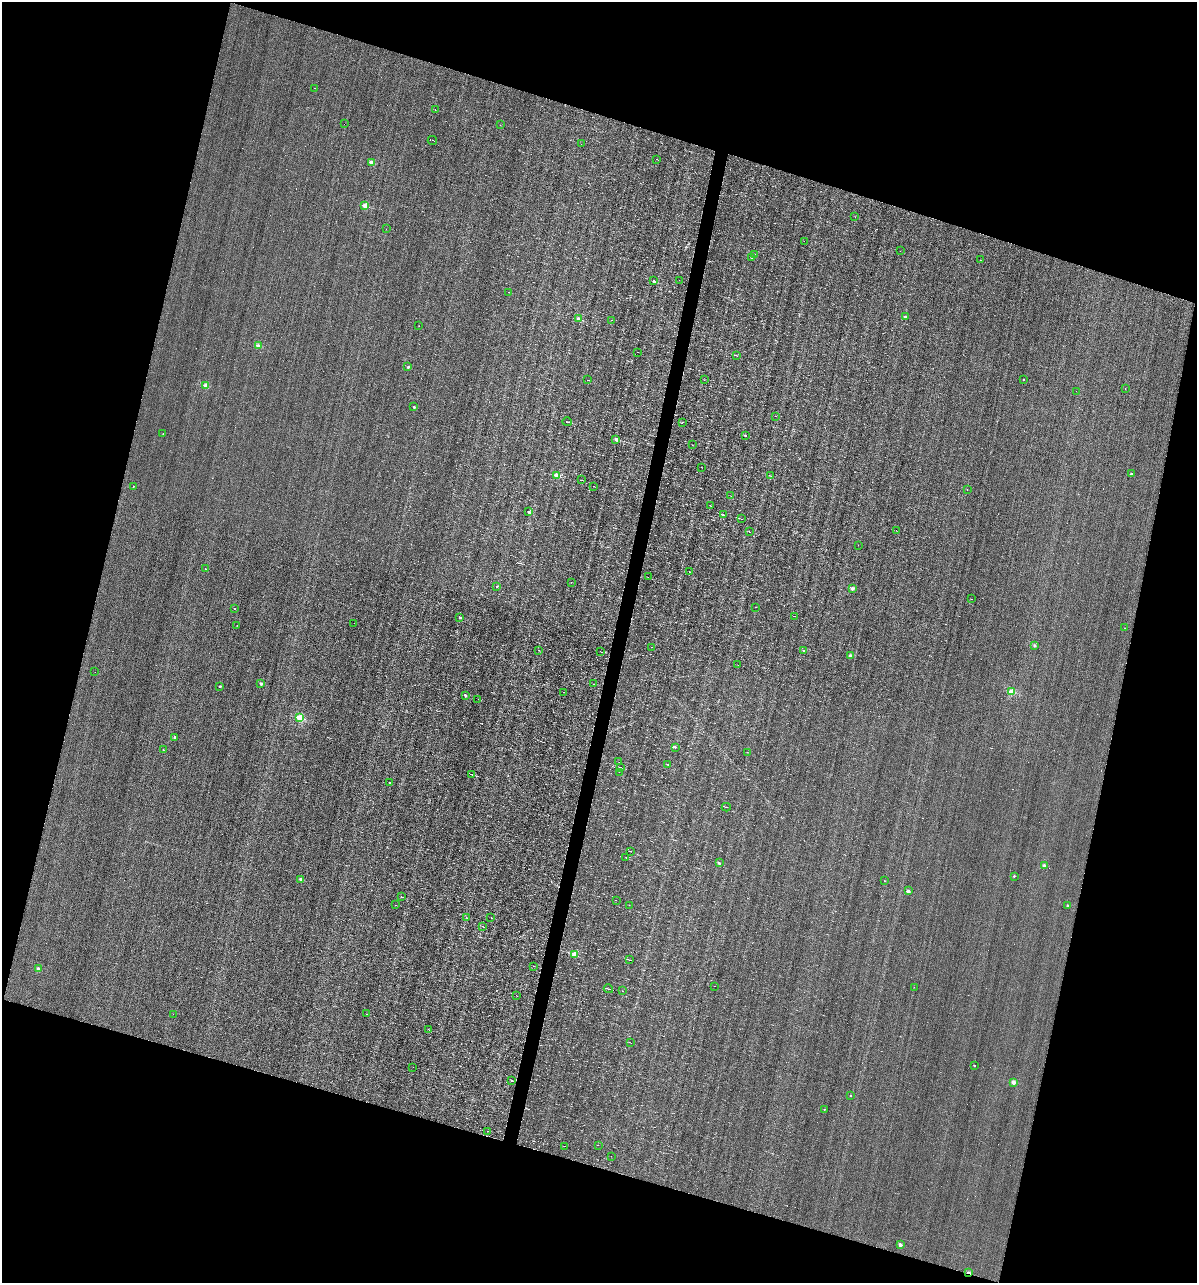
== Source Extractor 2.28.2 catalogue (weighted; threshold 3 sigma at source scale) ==
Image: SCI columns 114-4891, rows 1-5124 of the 5129 x 5124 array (HDU 1 of 3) = the unmasked area's bounding box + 8 px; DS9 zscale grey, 4 x 4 block average (1 PNG px = mean of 4 x 4 image px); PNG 1199 x 1285 px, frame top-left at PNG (2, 2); each listed source drawn as its Kron ellipse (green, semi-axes under 4 px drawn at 4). Shown black and unused: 33% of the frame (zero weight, under 3 of 4 exposures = <1% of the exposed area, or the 3 px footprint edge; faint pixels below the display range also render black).
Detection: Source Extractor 2.28.2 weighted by HDU 2 'WHT'. Background -0.00277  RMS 0.056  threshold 0.251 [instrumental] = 3 sigma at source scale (4.5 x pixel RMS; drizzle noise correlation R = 1.50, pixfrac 1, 0.05/0.05 arcsec/px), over >= 5 px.
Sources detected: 172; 1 too faint to see at this stretch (4 x 4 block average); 31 cosmic-ray / hot-pixel residue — neither listed nor drawn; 1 inside a brighter listed object's ellipse — not listed separately; the other 139 listed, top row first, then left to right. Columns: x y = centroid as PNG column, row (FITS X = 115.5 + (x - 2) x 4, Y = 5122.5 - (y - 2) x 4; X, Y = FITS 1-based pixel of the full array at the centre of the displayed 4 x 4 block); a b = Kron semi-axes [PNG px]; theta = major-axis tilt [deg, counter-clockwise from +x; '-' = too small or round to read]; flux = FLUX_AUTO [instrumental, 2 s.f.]
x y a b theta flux
314 88 2 2 - 17
435 109 2 2 - 52
344 124 2 2 - 9.3
500 125 2 2 - 4
432 140 5 2 - 19
581 144 2 2 - 5.4
657 159 2 2 - 13
371 162 2 2 - 590
365 206 2 2 - 890
855 216 2 2 - 3.9
386 229 2 2 - 10
804 241 2 2 - 4
900 251 2 2 - 4.6
755 254 2 2 - 20
752 257 2 2 - 10
980 260 2 2 - 4.7
679 280 2 2 - 4.6
653 281 2 2 - 170
509 292 2 2 - 7.5
905 317 2 2 - 120
578 319 2 2 - 350
612 320 2 2 - 6.8
419 326 2 2 - 5.2
258 346 2 2 - 610
637 352 2 2 - 5.2
736 355 2 2 - 8.5
408 367 2 2 - 100
1024 379 2 2 - 68
588 380 2 2 - 12
704 380 2 2 - 4.9
206 386 2 2 - 890
1125 389 2 2 - 9
1076 391 2 2 - 16
414 407 2 2 - 120
776 416 2 2 - 4.4
567 422 5 2 - 34
682 423 2 2 - 7.6
163 434 2 2 - 14
745 436 2 2 - 95
616 439 2 2 - 490
692 445 2 2 - 5.1
701 467 2 2 - 4.3
1131 474 2 2 - 170
556 475 2 2 - 1200
771 476 3 2 - 8.5
581 480 3 2 - 17
133 486 2 2 - 32
593 486 2 2 - 9.7
967 489 2 2 - 13
731 496 2 2 - 9.3
711 506 2 2 - 7.1
528 512 2 2 - 220
724 515 2 2 - 54
742 519 2 2 - 7.3
896 531 2 2 - 4.1
750 532 2 2 - 11
858 545 2 2 - 4.2
205 569 2 2 - 7.7
689 572 2 2 - 26
648 577 2 2 - 12
571 582 2 2 - 6.9
496 586 2 2 - 110
853 588 2 2 - 330
971 599 2 2 - 3.7
756 607 2 2 - 4.9
235 609 2 2 - 43
795 616 2 2 - 5.6
460 617 2 2 - 200
354 623 2 2 - 3.5
237 625 2 2 - 4.9
1125 628 2 2 - 18
1035 645 2 2 - 180
652 647 2 2 - 4.1
538 650 2 2 - 6.2
804 651 2 2 - 59
601 652 3 2 - 17
851 655 2 2 - 220
738 665 2 2 - 4.3
95 672 2 2 - 5
261 683 2 2 - 230
594 684 2 2 - 9.1
220 686 2 2 - 95
563 692 3 2 - 8.2
1012 692 2 2 - 1500
465 696 2 2 - 110
478 699 2 2 - 7.7
300 718 2 2 - 2300
175 737 2 2 - 190
675 747 2 2 - 130
163 750 2 2 - 16
747 752 2 2 - 4.7
619 762 2 2 - 4.4
668 765 2 2 - 8.3
620 767 3 2 - 16
619 772 2 2 - 4.4
472 774 4 2 - 33
389 782 2 2 - 100
726 807 4 2 - 20
630 851 2 2 - 10
626 857 2 2 - 9.4
719 863 2 2 - 170
1044 865 2 2 - 250
1014 876 2 2 - 57
301 879 2 2 - 280
884 881 2 2 - 12
908 891 2 2 - 330
401 897 2 2 - 11
616 900 2 2 - 5.2
395 905 2 2 - 6.8
629 905 2 2 - 4.3
1068 906 2 2 - 230
466 917 2 2 - 6.9
491 918 2 2 - 11
483 927 2 2 - 7.2
575 954 2 2 - 680
630 960 4 2 - 22
534 966 2 2 - 7.4
38 969 2 2 - 330
715 986 2 2 - 3.5
914 987 2 2 - 5.1
608 989 5 2 - 27
623 991 2 2 - 7.8
516 995 2 2 - 3.4
173 1014 2 2 - 9.4
367 1014 2 2 - 6.7
429 1030 3 2 - 7.4
631 1043 2 2 - 5.8
975 1066 2 2 - 70
413 1067 2 2 - 4.2
512 1081 2 2 - 54
1013 1082 2 2 - 620
851 1095 2 2 - 26
824 1109 2 2 - 25
487 1131 2 2 - 4.3
598 1145 2 2 - 7
565 1146 2 2 - 5.5
611 1156 2 2 - 5.2
900 1245 2 2 - 400
969 1273 3 2 - 72
Overlapping masked pixels (flux is a lower limit): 1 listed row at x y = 969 1273
Diffuse or blended objects may show on this block-average render without a row.